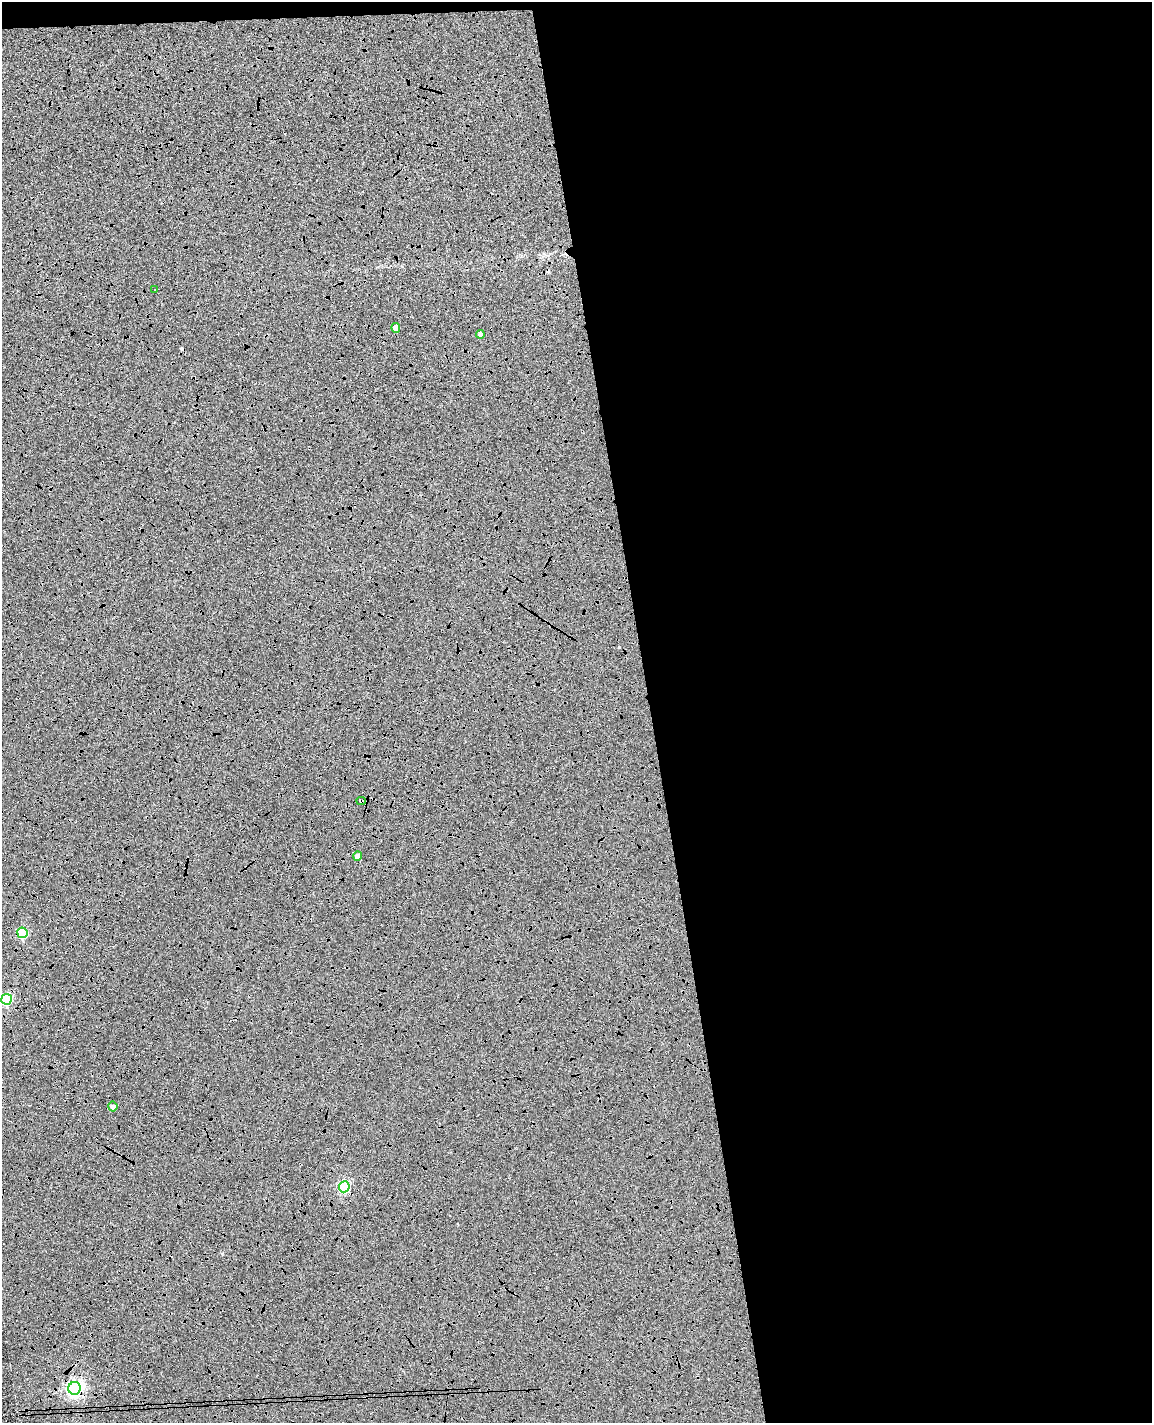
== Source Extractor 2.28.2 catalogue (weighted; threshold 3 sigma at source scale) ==
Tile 4 of 4 x 3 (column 4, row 1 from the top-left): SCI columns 3508-4657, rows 2980-4400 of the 4714 x 4645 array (HDU 1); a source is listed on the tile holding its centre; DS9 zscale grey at full resolution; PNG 1154 x 1425 px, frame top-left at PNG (2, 2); each listed source drawn as its Kron ellipse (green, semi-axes under 4 px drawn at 4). Shown black and unused: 45% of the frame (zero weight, under 4 of 8 exposures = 6% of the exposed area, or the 3 px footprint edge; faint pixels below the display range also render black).
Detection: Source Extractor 2.28.2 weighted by HDU 2 'WHT'; one run over the whole footprint, this tile lists its part. Background 0.00602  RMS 0.0054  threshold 0.022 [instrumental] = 3 sigma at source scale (4.09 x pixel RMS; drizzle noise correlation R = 1.36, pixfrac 0.8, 0.05/0.05 arcsec/px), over >= 5 px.
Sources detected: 13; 3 cosmic-ray / hot-pixel residue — neither listed nor drawn; the other 10 listed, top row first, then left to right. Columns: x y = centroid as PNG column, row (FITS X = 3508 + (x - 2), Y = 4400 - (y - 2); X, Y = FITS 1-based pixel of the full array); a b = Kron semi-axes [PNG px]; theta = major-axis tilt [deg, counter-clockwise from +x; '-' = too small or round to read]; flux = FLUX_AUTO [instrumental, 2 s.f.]
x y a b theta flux
155 290 2 2 - 0.44
396 328 5 4 - 3.6
480 334 4 4 - 2.4
361 801 5 4 - 0.66
358 856 4 4 - 6.1
22 933 5 5 - 36
6 999 5 5 - 47
113 1106 5 4 - 2.5
344 1187 5 5 - 52
75 1388 6 6 - 160
Overlapping masked pixels (flux is a lower limit): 5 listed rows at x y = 396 328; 361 801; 22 933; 6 999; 75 1388
Isophote crosses this tile's border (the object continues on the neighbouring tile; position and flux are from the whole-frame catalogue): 1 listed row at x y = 6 999
Unlisted compact peaks at least as high as the median listed source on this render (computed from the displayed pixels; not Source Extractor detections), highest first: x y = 222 1254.